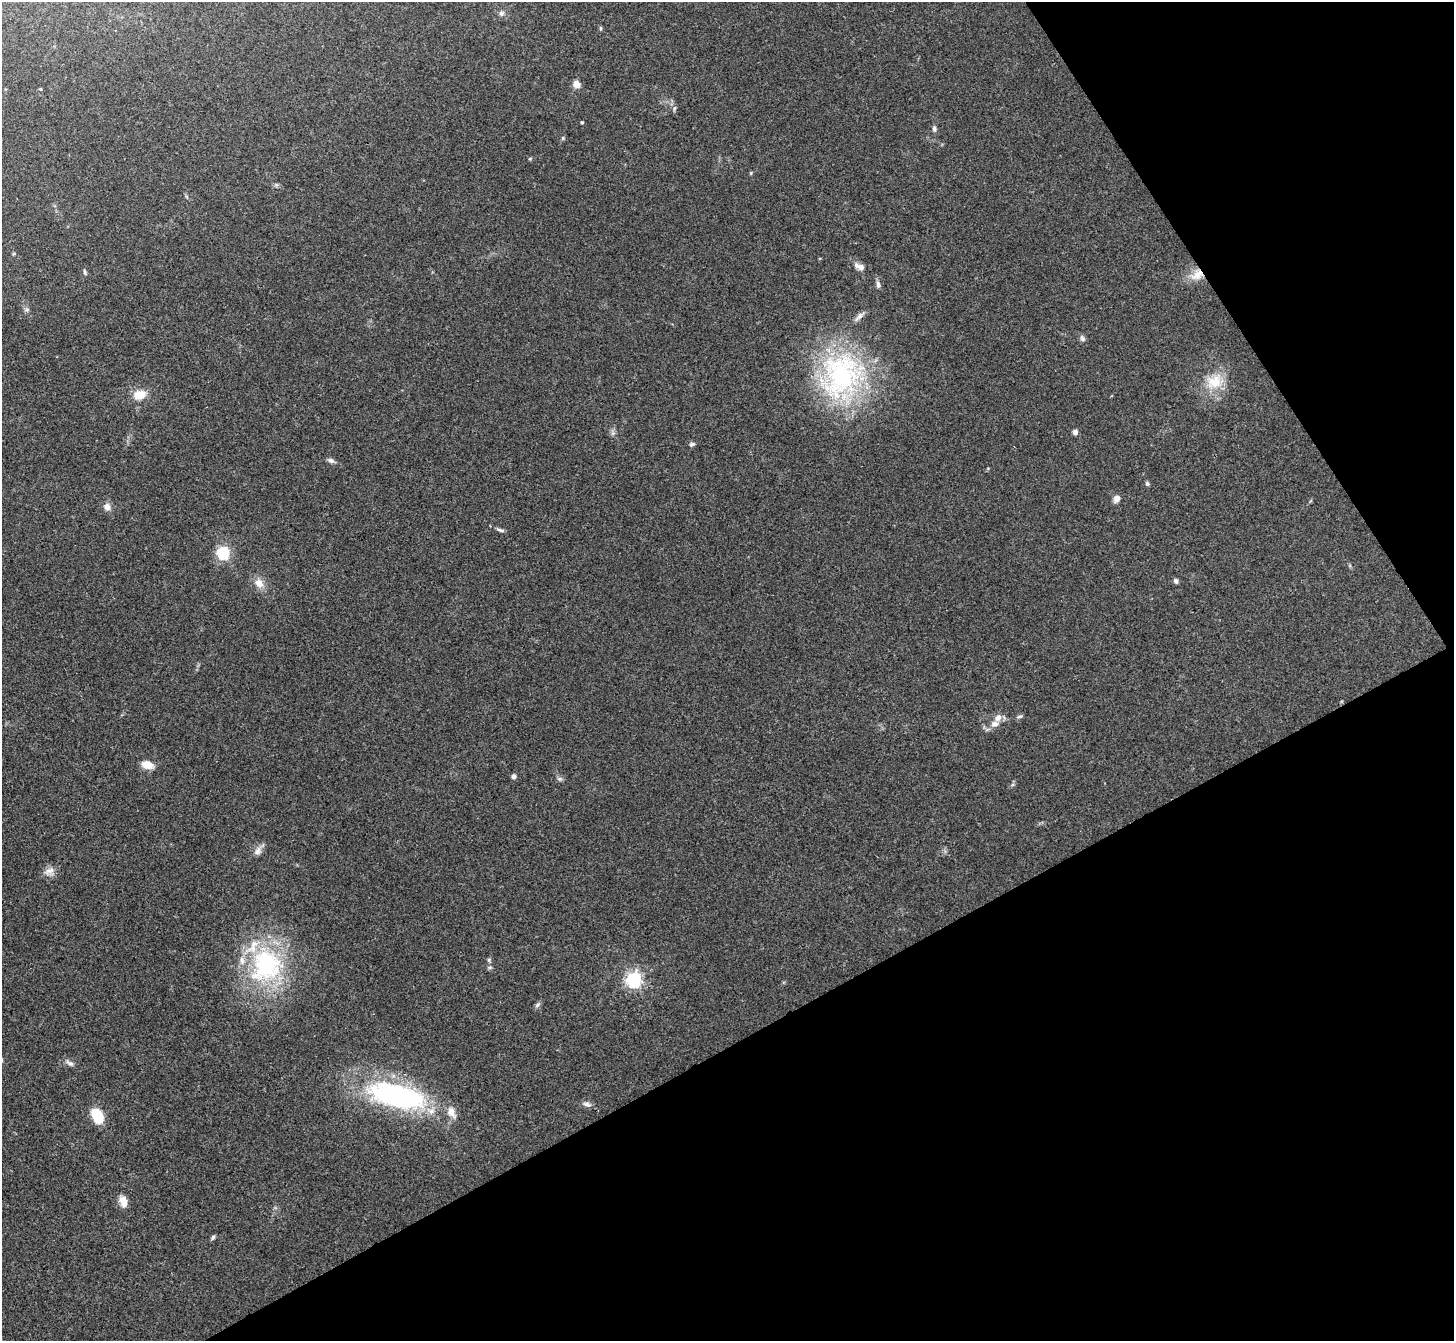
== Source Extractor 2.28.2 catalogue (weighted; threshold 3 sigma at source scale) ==
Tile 12 of 4 x 4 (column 4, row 3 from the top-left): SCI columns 4357-5808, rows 1495-2833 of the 5810 x 5804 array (HDU 1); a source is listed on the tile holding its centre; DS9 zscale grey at full resolution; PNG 1456 x 1343 px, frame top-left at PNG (2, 2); no overlay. Shown black and unused: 30% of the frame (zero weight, under 3 of 4 exposures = <1% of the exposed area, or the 3 px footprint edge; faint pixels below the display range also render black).
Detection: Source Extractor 2.28.2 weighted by HDU 2 'WHT'; one run over the whole footprint, this tile lists its part. Background 0.0283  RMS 0.0047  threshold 0.0213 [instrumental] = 3 sigma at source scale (4.5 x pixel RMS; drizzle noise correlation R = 1.50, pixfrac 1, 0.05/0.05 arcsec/px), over >= 5 px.
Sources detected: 54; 1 inside a brighter object's white glare — not listed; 6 inside a brighter listed object's ellipse — not listed separately; the other 47 listed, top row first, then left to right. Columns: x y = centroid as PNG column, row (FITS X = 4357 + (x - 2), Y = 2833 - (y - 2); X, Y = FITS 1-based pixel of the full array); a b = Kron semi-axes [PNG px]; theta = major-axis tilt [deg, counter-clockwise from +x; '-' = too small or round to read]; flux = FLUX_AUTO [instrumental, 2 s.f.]
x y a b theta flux
502 13 8 6 32 1.3
600 28 6 4 -89 0.54
576 84 7 6 - 4.2
40 89 4 4 - 0.44
674 108 7 5 83 0.93
582 122 4 3 - 0.51
934 129 8 5 -86 1.2
563 138 6 4 72 0.6
530 159 6 4 2 0.5
14 254 4 4 - 0.51
861 267 9 8 - 2.5
85 272 8 3 -85 0.72
1197 275 19 13 32 6.6
878 285 9 6 -75 1.6
27 310 7 4 1 0.83
1082 338 10 6 -59 1.3
841 376 66 53 61 89
1214 382 25 19 12 12
139 395 16 11 11 6.4
1075 432 5 5 - 1.6
692 444 8 5 22 0.96
331 460 9 6 -19 1.5
1147 484 6 5 - 0.9
1116 499 10 7 55 1.9
107 507 8 7 - 3.1
500 530 11 4 -14 1.2
223 553 6 5 - 83
1176 581 6 5 - 1.2
259 583 12 10 -47 4.4
1019 716 9 3 11 0.79
998 718 11 8 63 2.8
147 765 13 8 -16 5.6
514 776 6 6 - 1.2
559 779 7 5 -20 1
257 851 12 9 49 2.8
49 871 16 9 24 3.2
489 960 6 4 90 0.71
266 965 51 44 66 61
490 967 6 4 18 0.68
634 980 6 6 - 150
538 1005 9 5 45 1.1
70 1063 11 6 -33 1.7
390 1095 73 27 -11 91
587 1104 12 7 -21 1.9
97 1116 17 11 -62 12
123 1202 15 8 -74 4.3
213 1237 6 5 - 0.93
Overlapping masked pixels (flux is a lower limit): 1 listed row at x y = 1197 275